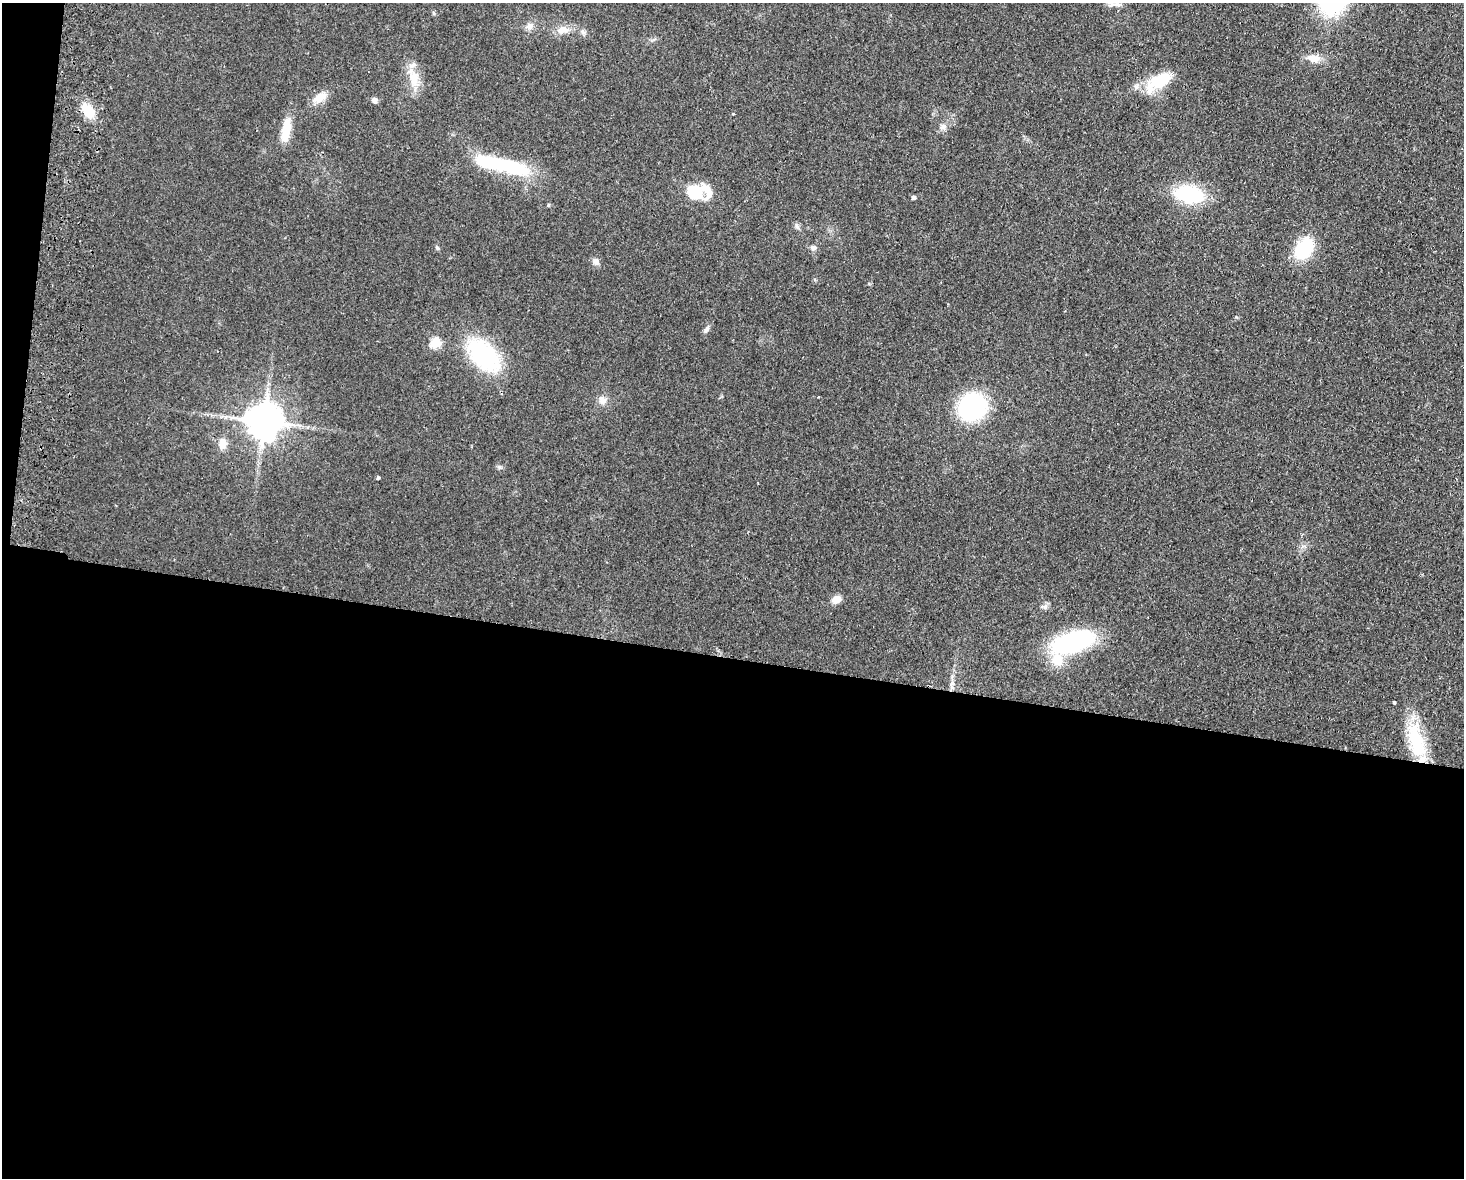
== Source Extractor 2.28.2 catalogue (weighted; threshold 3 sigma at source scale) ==
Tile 10 of 3 x 4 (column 1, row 4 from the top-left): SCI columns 170-1631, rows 10-1185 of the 4838 x 4724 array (HDU 1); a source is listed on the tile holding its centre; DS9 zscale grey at full resolution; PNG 1466 x 1180 px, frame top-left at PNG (2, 3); no overlay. Shown black and unused: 45% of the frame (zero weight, under 2 of 3 exposures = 3% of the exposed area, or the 3 px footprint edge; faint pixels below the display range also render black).
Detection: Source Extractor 2.28.2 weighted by HDU 2 'WHT'; one run over the whole footprint, this tile lists its part. Background 0.0998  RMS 0.0086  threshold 0.0385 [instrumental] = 3 sigma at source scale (4.5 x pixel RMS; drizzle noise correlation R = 1.50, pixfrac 1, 0.05/0.05 arcsec/px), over >= 5 px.
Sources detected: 40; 1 inside a brighter object's white glare — not listed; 1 inside a brighter listed object's ellipse — not listed separately; the other 38 listed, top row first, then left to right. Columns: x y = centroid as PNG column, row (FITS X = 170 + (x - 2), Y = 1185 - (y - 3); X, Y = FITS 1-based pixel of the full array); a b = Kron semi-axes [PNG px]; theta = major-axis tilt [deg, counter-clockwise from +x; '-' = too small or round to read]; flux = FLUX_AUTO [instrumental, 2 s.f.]
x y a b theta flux
1117 4 10 6 -19 3.4
529 26 10 8 49 4.5
563 29 17 11 4 9.3
583 32 8 6 -85 2.4
1314 58 16 9 -9 9.9
414 79 24 13 -83 17
1160 81 30 14 33 39
320 97 19 10 35 11
375 100 7 6 - 3.1
88 111 19 12 -54 19
733 114 3 3 - 1.7
943 127 10 8 -20 4
286 130 27 10 80 20
505 165 57 15 -16 70
707 191 23 10 -63 13
694 192 9 7 -24 52
1189 194 23 14 -12 79
913 197 4 4 - 2.4
548 205 6 3 71 0.81
797 226 11 4 -66 2.2
437 248 6 5 - 1.3
813 248 8 7 - 3
1304 249 20 14 52 53
596 261 9 8 - 4.3
706 329 10 5 54 2.7
435 343 5 5 - 51
484 355 34 21 -46 98
602 400 11 10 - 5.8
972 407 22 20 34 120
263 421 10 10 - 2200
223 443 15 10 83 8.2
499 467 7 4 -72 1.5
378 477 4 3 - 1.4
836 599 11 8 27 7.7
1073 642 38 17 16 130
952 687 10 4 -55 2.3
1394 702 3 3 - 3.5
1416 740 48 18 -75 51
Unlisted compact peaks at least as high as the median listed source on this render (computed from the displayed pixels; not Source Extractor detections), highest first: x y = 1236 317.